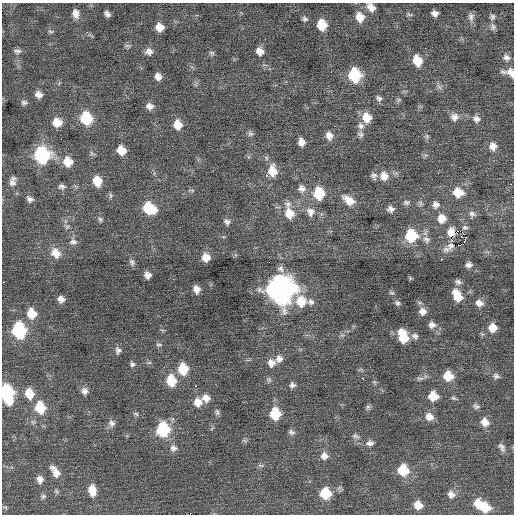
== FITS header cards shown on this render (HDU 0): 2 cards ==
NAXIS1  =                  512 / Axis length
NAXIS2  =                  512 / Axis length

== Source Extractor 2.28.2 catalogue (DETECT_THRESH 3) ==
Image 512 x 512 px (HDU 0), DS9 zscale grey, 1 PNG px = 1 image px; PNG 516 x 516 px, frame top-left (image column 1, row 512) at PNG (2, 3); no overlay
Background 0.036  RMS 0.84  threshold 2.51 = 3 sigma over >= 5 px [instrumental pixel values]
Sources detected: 166; all 166 listed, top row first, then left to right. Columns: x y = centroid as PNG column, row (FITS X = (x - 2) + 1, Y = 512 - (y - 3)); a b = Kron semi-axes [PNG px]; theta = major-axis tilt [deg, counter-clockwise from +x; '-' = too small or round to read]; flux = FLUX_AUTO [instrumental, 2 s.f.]
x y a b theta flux
371 7 10 7 -46 430
435 13 6 5 - 270
76 14 9 7 -79 370
107 14 6 4 -48 200
409 14 8 4 -13 92
360 17 11 9 -65 680
471 17 11 8 88 230
492 17 8 7 - 150
305 19 7 6 - 140
322 25 9 7 -73 1300
160 27 8 7 - 590
493 27 9 7 -77 180
51 31 8 4 -9 86
127 46 10 4 -11 120
425 48 2 2 - 57
17 51 10 6 -4 180
149 51 9 9 - 280
260 51 8 8 - 430
212 53 7 5 -15 110
506 57 9 8 - 250
417 60 11 8 -70 1100
467 70 3 2 - 45
503 72 10 6 -27 150
511 72 12 9 -56 440
354 75 11 9 -79 3300
158 76 7 6 - 340
38 94 8 7 - 340
379 98 8 7 - 180
399 100 6 5 - 100
24 103 8 7 - 160
149 106 9 7 -10 320
367 117 11 9 -64 800
454 117 11 10 - 370
86 118 10 9 - 2600
476 119 10 8 -26 300
57 122 9 8 - 830
178 124 9 8 - 800
361 126 10 9 - 280
250 134 7 7 - 140
360 134 9 7 -61 180
329 136 9 8 - 390
427 136 7 5 -21 110
61 139 2 2 - 41
301 142 7 6 - 400
493 146 10 9 - 440
121 150 8 7 - 870
92 153 8 5 -33 110
42 155 10 10 - 7100
68 162 10 9 - 920
272 171 13 10 -89 920
266 175 3 2 - 230
374 176 9 7 -66 200
384 176 11 10 - 580
97 181 10 8 -70 940
12 183 11 9 -43 310
510 184 3 3 - 57
62 186 10 7 -3 180
302 189 10 10 - 330
191 190 10 3 -9 68
458 192 12 10 -15 930
319 193 11 9 -81 1800
111 195 8 5 85 110
30 199 8 7 - 200
349 200 17 10 -36 690
406 202 9 6 2 160
420 203 9 6 -68 140
288 204 11 8 -33 310
436 204 10 9 - 300
149 208 12 9 -27 2000
391 209 8 7 - 250
310 212 12 11 - 450
289 213 13 11 -68 930
472 214 9 8 - 240
441 218 11 11 - 650
100 219 7 6 - 120
227 222 8 7 - 190
67 227 8 6 -34 160
465 227 9 7 -3 180
458 231 3 2 - 20000
451 232 8 6 78 120
411 236 11 10 - 2500
426 239 12 9 -37 350
465 239 5 2 - 58
452 241 3 2 - 120
73 242 11 8 -2 250
461 244 2 2 - 13
458 245 2 2 - 430
451 246 6 5 - 73
56 253 13 10 -50 670
206 257 8 7 - 560
441 259 2 2 - 320
132 262 10 6 -64 170
469 264 8 6 51 260
281 269 10 8 -40 240
148 275 6 6 - 330
410 278 7 4 -54 64
4 282 3 2 - 120
458 282 8 6 -19 180
196 289 7 6 - 370
281 289 13 12 - 56000
392 293 7 5 -2 93
457 296 14 9 -62 950
61 299 6 6 - 290
301 301 18 13 -7 1400
397 303 8 6 -44 140
479 303 10 8 -24 340
422 311 10 9 - 390
32 313 10 9 - 1000
432 325 10 8 -16 300
492 328 9 8 - 580
19 330 10 8 -80 5500
342 335 6 5 - 110
403 336 13 8 -71 1600
415 336 9 8 - 210
159 345 9 5 0 110
118 350 10 7 87 200
279 359 10 10 - 330
271 363 9 9 - 410
132 364 7 6 - 140
183 369 10 9 - 1400
448 376 10 9 - 1100
496 376 9 7 -22 180
362 378 3 2 - 170
420 378 11 5 -7 150
269 380 7 6 - 130
171 381 11 9 -79 1400
292 385 8 6 -1 190
195 386 2 2 - 220
84 391 9 8 - 270
6 393 13 8 -76 6500
29 394 11 9 -72 940
433 396 9 8 - 1000
206 398 10 9 - 440
454 398 9 5 -32 110
198 402 10 9 - 590
476 406 9 7 -28 170
40 407 11 9 -77 1600
368 407 6 6 - 120
217 412 9 5 -83 130
136 414 8 5 -20 110
275 414 9 8 - 2000
429 416 11 9 -35 480
485 422 10 9 - 510
111 423 9 8 - 250
163 429 10 9 - 4000
291 432 9 6 -25 160
356 436 10 6 -21 160
244 440 7 4 -20 95
370 443 11 7 10 240
502 447 12 7 -60 240
173 448 10 9 - 260
324 456 10 9 - 350
260 465 9 5 -13 120
53 467 9 6 -18 200
403 470 10 9 - 1700
56 473 12 9 -48 450
40 479 9 7 -74 330
92 490 13 8 -82 760
56 491 7 4 -45 110
325 493 9 9 - 1800
451 494 10 10 - 340
43 496 7 6 - 130
478 503 10 9 - 800
418 505 10 8 -35 590
5 507 8 3 -13 72
485 507 12 10 -24 1200
At the frame edge (FLAGS 8, measured only in part): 3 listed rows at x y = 371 7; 511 72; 6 393